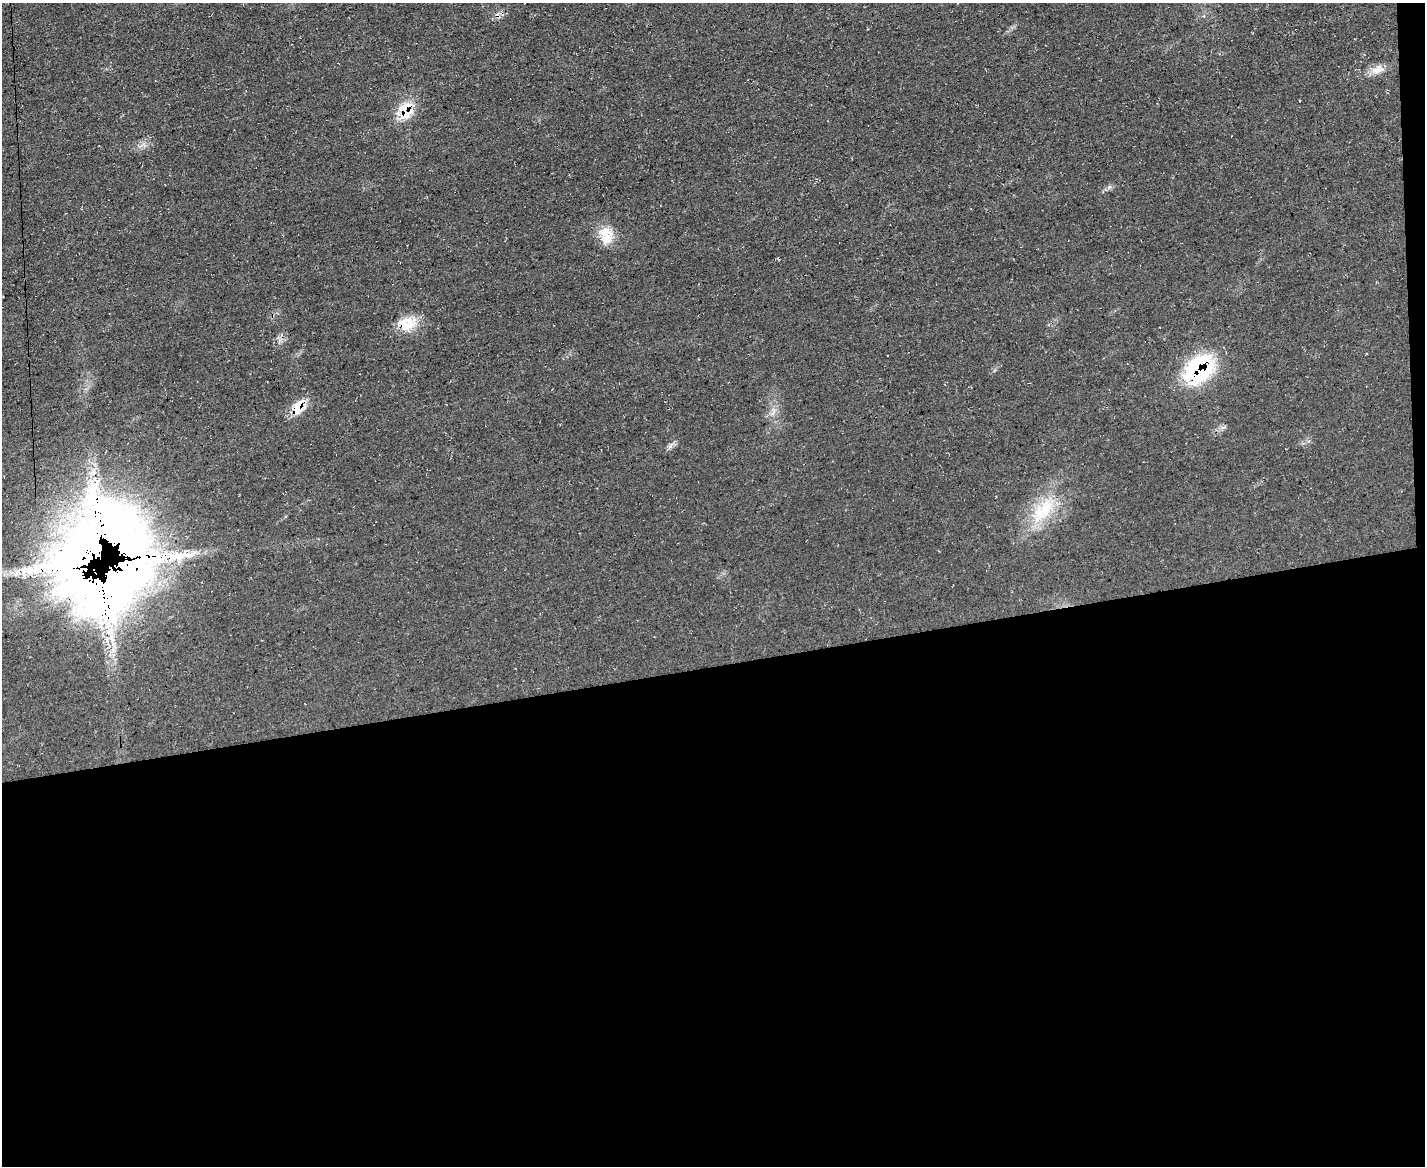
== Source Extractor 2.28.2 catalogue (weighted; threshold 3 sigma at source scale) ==
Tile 12 of 3 x 4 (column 3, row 4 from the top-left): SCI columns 2974-4396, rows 1-1164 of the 4639 x 4657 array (HDU 1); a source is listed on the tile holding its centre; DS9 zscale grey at full resolution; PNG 1427 x 1168 px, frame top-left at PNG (2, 3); no overlay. Shown black and unused: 44% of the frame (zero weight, under 3 of 4 exposures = <1% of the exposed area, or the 3 px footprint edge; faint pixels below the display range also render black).
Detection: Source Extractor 2.28.2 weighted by HDU 2 'WHT'; one run over the whole footprint, this tile lists its part. Background 0.0628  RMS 0.0072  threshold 0.0322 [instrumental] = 3 sigma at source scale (4.5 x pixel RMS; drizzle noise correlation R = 1.50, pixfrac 1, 0.05/0.05 arcsec/px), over >= 5 px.
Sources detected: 15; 3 inside a brighter object's white glare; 1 cosmic-ray / hot-pixel residue — not listed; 1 inside a brighter listed object's ellipse — not listed separately; the other 10 listed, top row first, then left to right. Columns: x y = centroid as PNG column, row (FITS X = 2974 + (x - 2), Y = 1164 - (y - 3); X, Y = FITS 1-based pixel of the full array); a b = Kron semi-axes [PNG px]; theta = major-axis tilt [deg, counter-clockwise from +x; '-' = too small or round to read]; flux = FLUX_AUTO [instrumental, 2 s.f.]
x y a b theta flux
1378 69 19 12 16 7.7
405 111 27 18 62 20
1109 187 6 5 - 1.6
606 236 24 17 -82 16
405 323 21 20 - 16
1199 369 32 23 43 86
298 407 18 11 58 16
773 412 14 5 76 3.9
1043 510 48 21 51 39
112 576 119 79 35 1000
Overlapping masked pixels (flux is a lower limit): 5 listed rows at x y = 405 111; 405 323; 1199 369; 298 407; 112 576
Unlisted compact peaks at least as high as the median listed source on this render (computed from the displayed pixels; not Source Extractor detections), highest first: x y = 670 446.